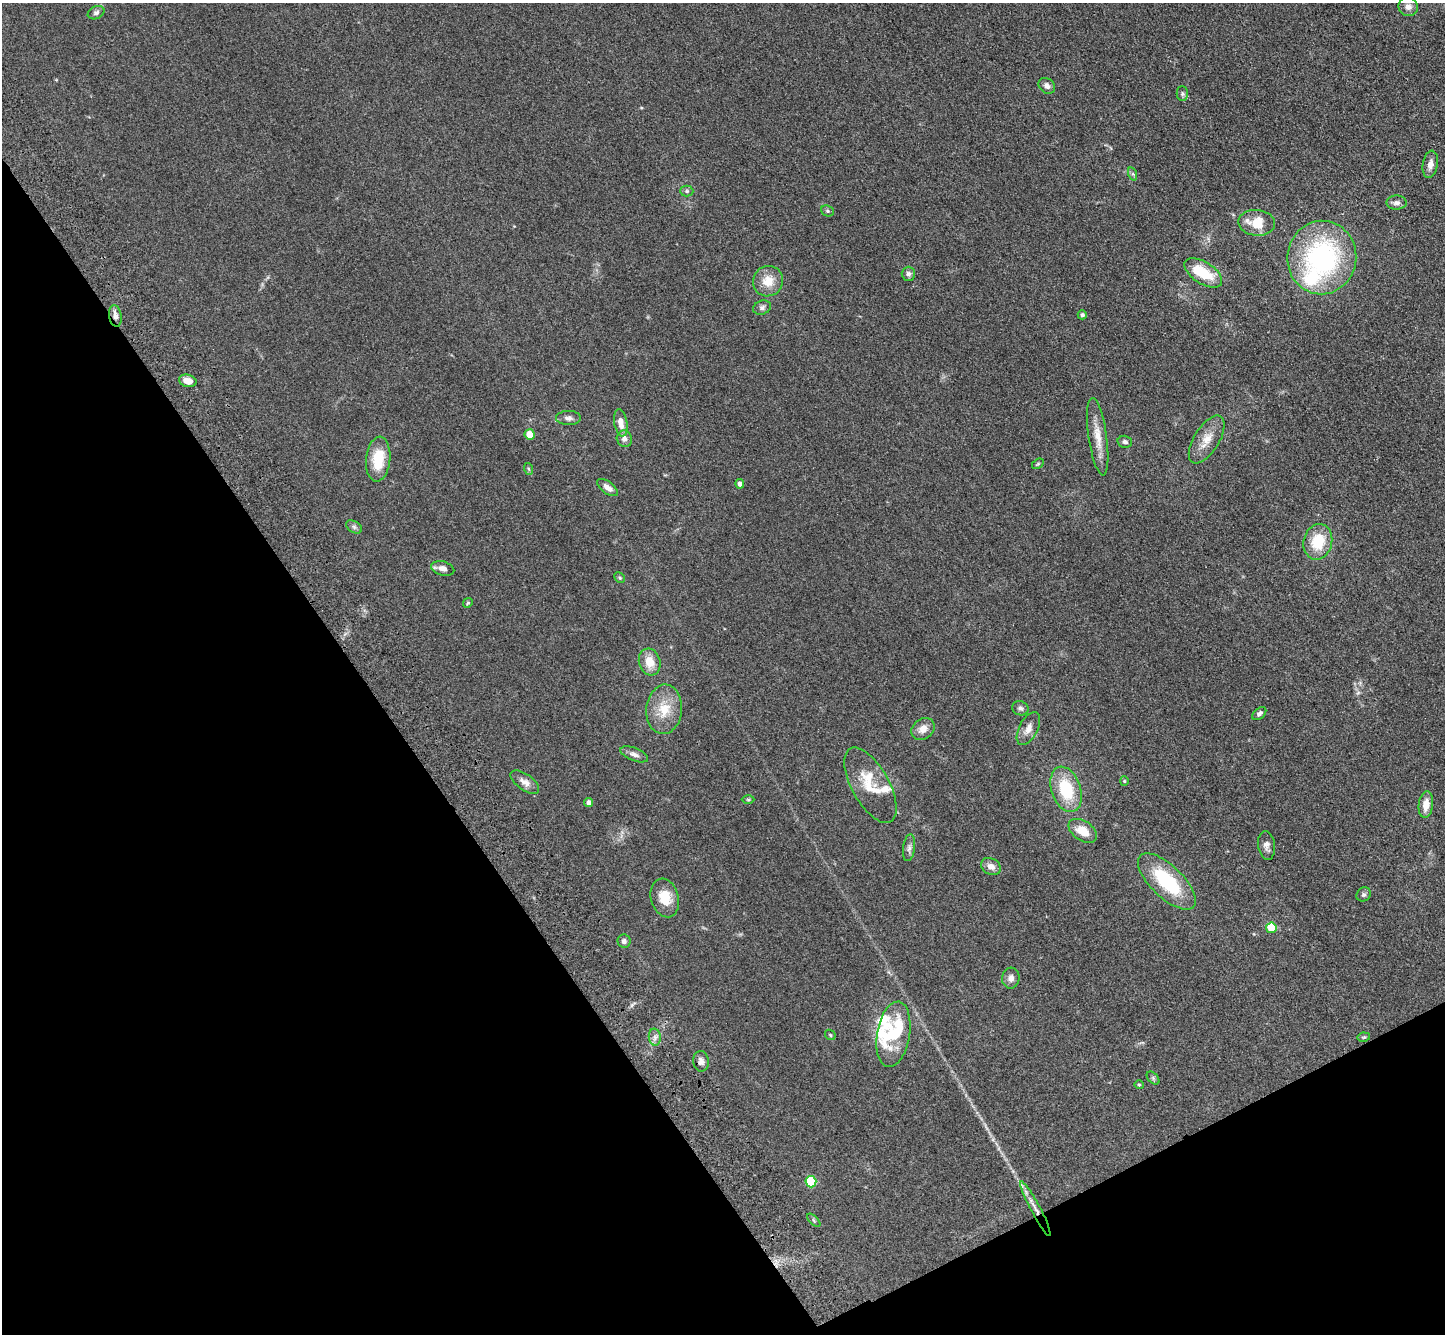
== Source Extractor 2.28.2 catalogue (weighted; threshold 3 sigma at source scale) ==
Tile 14 of 4 x 4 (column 2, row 4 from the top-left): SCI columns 1548-2990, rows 363-1694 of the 5980 x 5920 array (HDU 1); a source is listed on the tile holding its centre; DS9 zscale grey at full resolution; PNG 1447 x 1336 px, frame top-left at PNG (2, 3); each listed source drawn as its Kron ellipse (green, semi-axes under 4 px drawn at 4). Shown black and unused: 31% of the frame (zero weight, under 3 of 4 exposures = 6% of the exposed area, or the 3 px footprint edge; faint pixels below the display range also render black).
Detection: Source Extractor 2.28.2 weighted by HDU 2 'WHT'; one run over the whole footprint, this tile lists its part. Background 0.0609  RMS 0.0079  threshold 0.0357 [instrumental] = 3 sigma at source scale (4.5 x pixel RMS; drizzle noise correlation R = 1.50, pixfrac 1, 0.05/0.05 arcsec/px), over >= 5 px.
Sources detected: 78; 1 too faint to see at this stretch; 4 inside a brighter object's white glare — neither listed nor drawn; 4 inside a brighter listed object's ellipse — not listed separately; the other 69 listed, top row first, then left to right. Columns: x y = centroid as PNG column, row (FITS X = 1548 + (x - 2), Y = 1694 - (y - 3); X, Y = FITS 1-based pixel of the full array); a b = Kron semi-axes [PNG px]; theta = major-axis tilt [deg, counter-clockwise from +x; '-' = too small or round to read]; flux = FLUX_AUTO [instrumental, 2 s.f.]
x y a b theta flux
1408 7 10 9 - 4.3
96 13 9 6 24 2.2
1047 86 9 7 -41 3.3
1182 94 7 5 -89 1.7
1430 164 14 7 80 5.4
1133 174 7 4 -71 1.2
687 191 6 5 - 1.3
1397 203 10 7 1 3.2
827 211 6 5 - 1.3
1257 223 18 13 -4 15
1322 258 37 34 84 130
1203 273 21 11 -32 25
908 274 7 7 - 2.5
768 281 15 14 - 13
762 308 9 7 24 2.5
1082 315 4 4 - 1.6
115 316 11 6 -79 4.6
188 381 9 6 -13 6.4
568 418 12 7 0 3.1
621 423 14 6 -80 7.4
530 434 5 5 - 14
1098 437 39 9 -82 13
624 439 8 7 - 4
1207 439 27 12 58 12
1125 442 7 6 - 2.4
378 459 22 12 84 25
1038 464 6 4 32 0.98
529 469 6 4 -70 0.96
740 484 5 4 - 3.7
608 488 12 6 -36 5.2
354 527 9 5 -31 2
1318 542 18 14 75 24
443 568 12 7 -16 4.9
620 578 6 4 -45 1.1
468 603 5 4 - 0.86
650 662 13 10 -74 11
1020 708 8 7 - 2.4
664 709 25 18 85 19
1259 714 8 5 41 2.4
923 729 12 10 39 7
1028 729 18 9 62 6.7
634 754 15 6 -22 3.5
1124 781 4 4 - 0.75
525 782 16 8 -36 5.2
870 785 42 18 -61 24
1066 789 23 14 -71 35
748 800 6 4 -1 1
588 802 4 4 - 3.5
1426 805 13 7 83 8
1083 831 16 9 -34 13
1267 845 14 8 -82 4.3
909 848 13 6 83 2.9
991 866 10 8 -29 5
1167 881 37 16 -44 51
1364 894 7 6 - 1.8
665 898 20 14 -74 16
1271 928 5 5 - 20
624 941 7 6 - 2.4
1011 978 10 8 84 3.8
893 1034 33 16 80 25
830 1035 6 4 -47 0.94
655 1037 8 6 -83 2.9
1364 1037 6 4 11 1
701 1061 10 7 -83 3.4
1153 1078 8 4 -46 1.4
1139 1085 4 4 - 0.76
811 1182 6 5 - 46
1035 1209 31 5 -62 7.4
814 1220 8 3 -46 1
Overlapping masked pixels (flux is a lower limit): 2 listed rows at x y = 115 316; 1035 1209